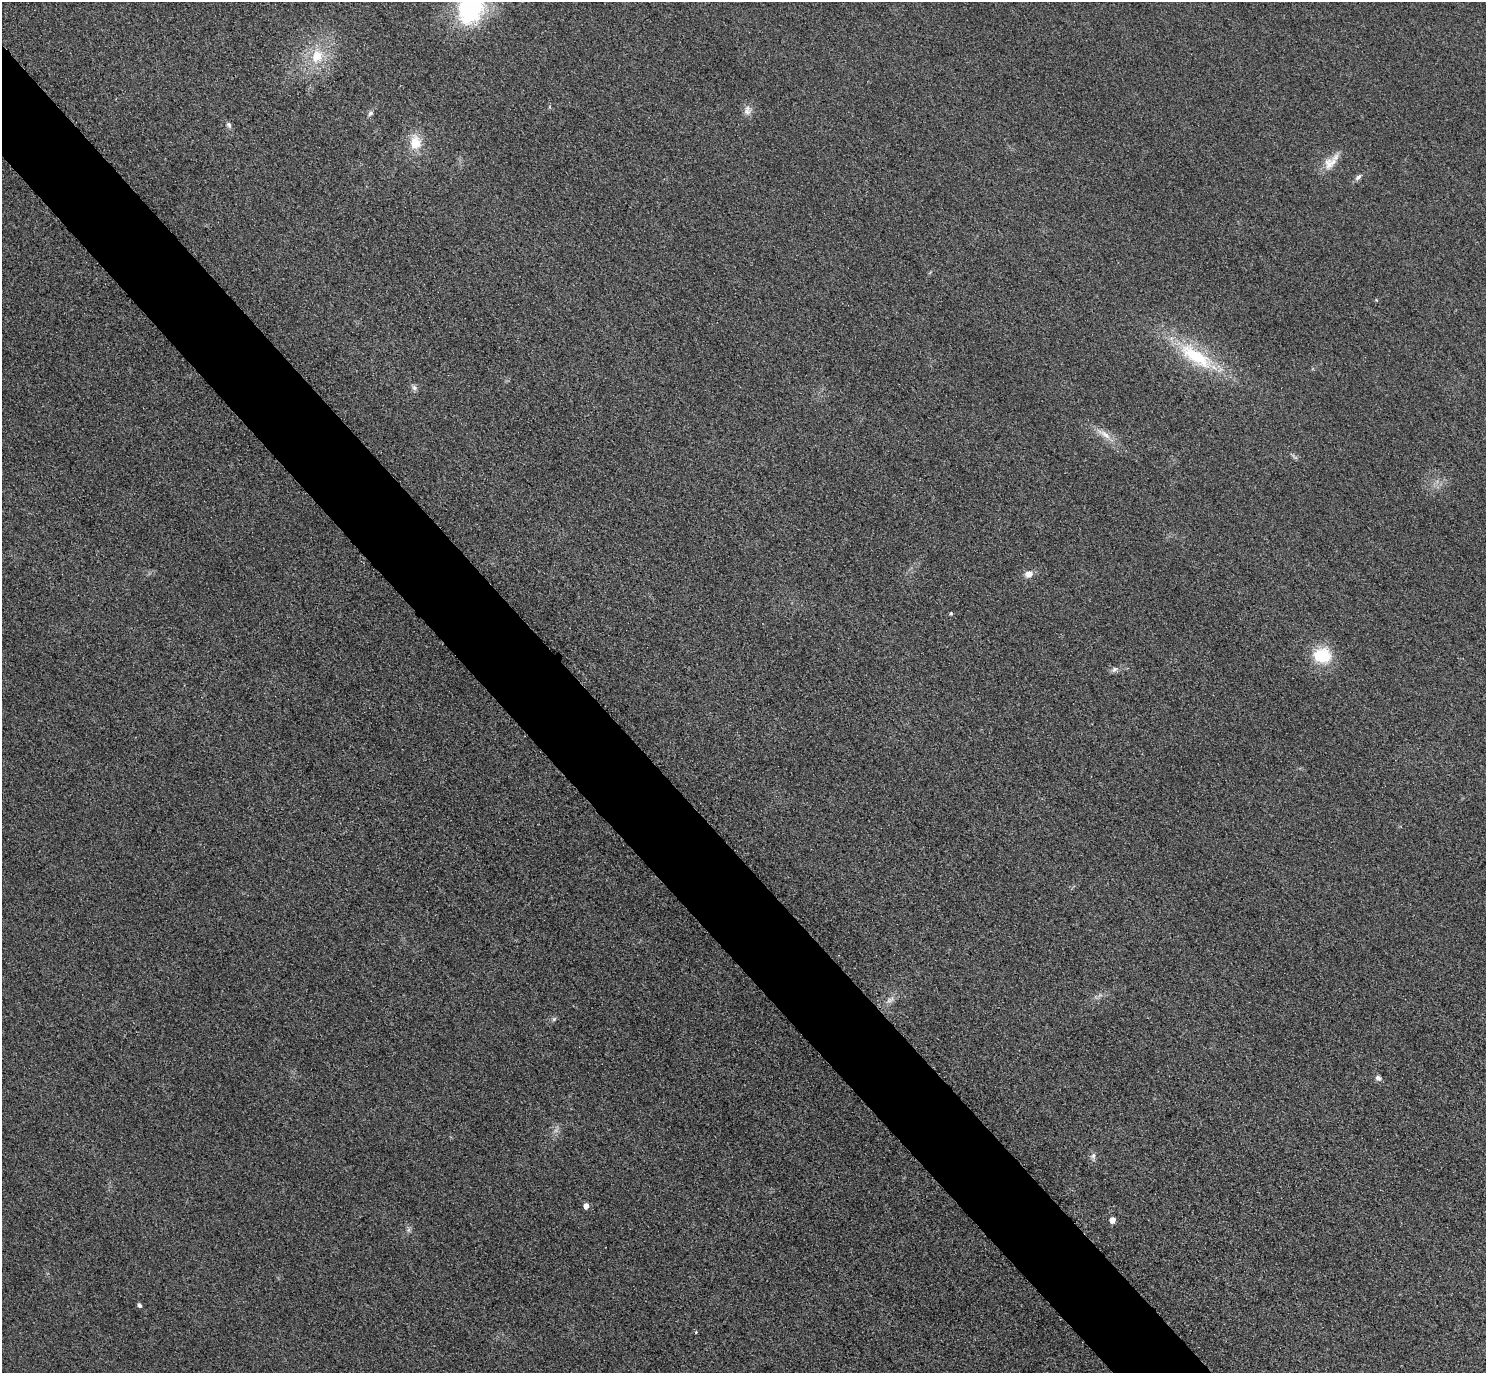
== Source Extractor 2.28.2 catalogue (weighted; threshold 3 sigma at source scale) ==
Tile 11 of 4 x 4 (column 3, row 3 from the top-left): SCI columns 2999-4482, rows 1698-3068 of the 5997 x 5994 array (HDU 1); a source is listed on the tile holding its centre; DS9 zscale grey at full resolution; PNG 1488 x 1375 px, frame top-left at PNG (2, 2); no overlay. Shown black and unused: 6% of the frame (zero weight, under 3 of 4 exposures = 3% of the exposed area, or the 3 px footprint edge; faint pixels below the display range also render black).
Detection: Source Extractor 2.28.2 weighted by HDU 2 'WHT'; one run over the whole footprint, this tile lists its part. Background 0.0556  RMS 0.019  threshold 0.0835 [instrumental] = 3 sigma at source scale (4.5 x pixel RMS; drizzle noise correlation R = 1.50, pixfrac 1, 0.05/0.05 arcsec/px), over >= 5 px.
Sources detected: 24; all 24 listed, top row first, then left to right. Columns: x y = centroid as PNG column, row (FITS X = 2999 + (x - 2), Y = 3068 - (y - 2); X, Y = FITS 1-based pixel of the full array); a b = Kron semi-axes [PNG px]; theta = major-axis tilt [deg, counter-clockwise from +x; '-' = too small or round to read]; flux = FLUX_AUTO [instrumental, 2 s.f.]
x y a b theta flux
471 8 31 24 66 230
317 56 20 17 62 53
747 112 12 8 19 9.7
370 113 8 6 59 5.2
229 125 9 6 -61 4.9
415 142 19 14 -89 38
1329 164 18 13 -83 23
1358 177 11 6 44 5.7
1196 356 54 19 -33 130
414 388 9 6 -49 5.5
1105 435 19 7 -40 18
1029 574 11 9 18 12
951 613 4 4 - 2.4
1322 655 18 15 -4 76
1114 669 10 6 32 6.2
890 1000 13 6 34 9.3
554 1019 7 5 46 3.5
1378 1078 8 6 -26 6.7
1093 1156 9 6 88 6
586 1206 6 4 78 11
1112 1220 5 5 - 17
408 1230 7 5 89 4.1
139 1305 5 4 - 4.9
696 1332 4 4 - 1.9
Isophote crosses this tile's border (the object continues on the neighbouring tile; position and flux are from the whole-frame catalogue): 1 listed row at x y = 471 8